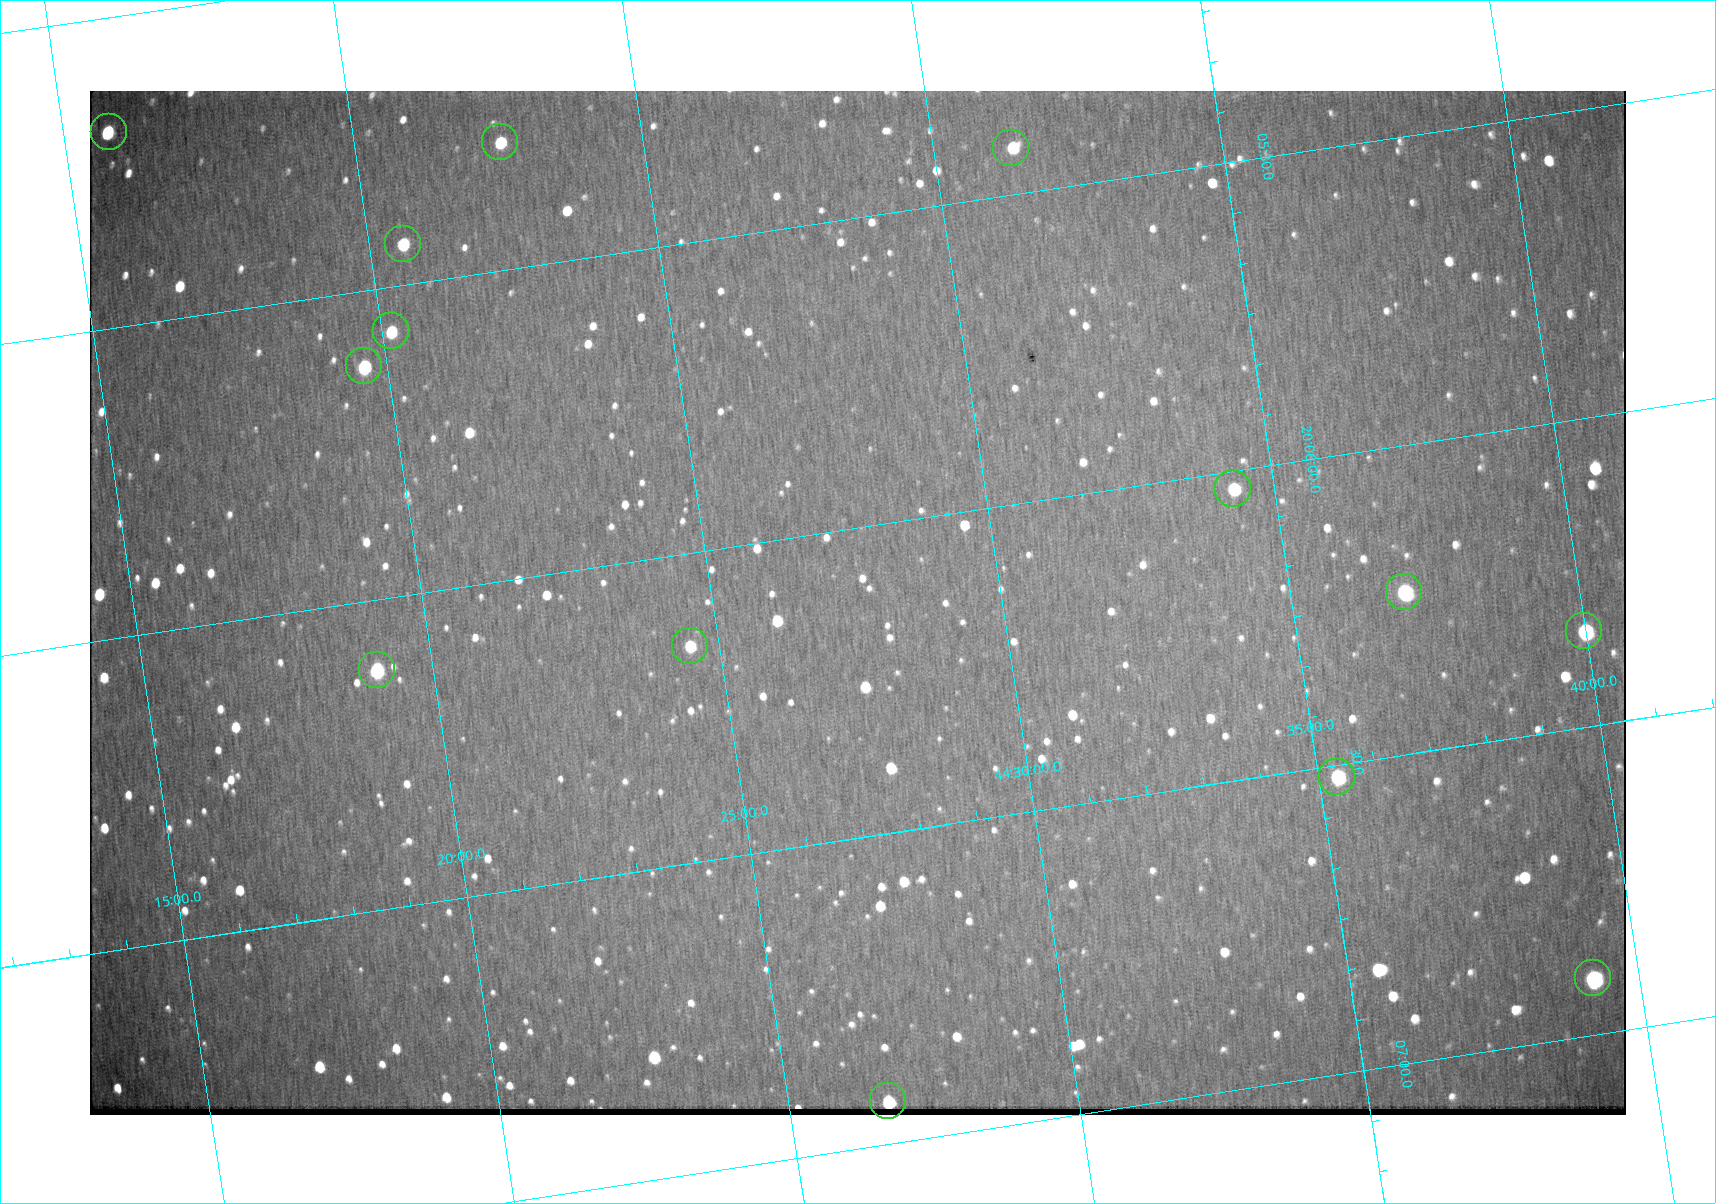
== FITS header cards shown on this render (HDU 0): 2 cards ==
NAXIS1  =                 1536 / length of data axis 1
NAXIS2  =                 1024 / length of data axis 2

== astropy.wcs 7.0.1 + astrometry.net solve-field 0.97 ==
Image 1536 x 1024 px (HDU 0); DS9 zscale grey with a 90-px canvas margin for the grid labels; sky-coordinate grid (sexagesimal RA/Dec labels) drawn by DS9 from the SOLVED WCS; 14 Tycho-2 reference stars matched to detected sources circled (green)
Header WCS: none
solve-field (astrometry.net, Tycho-2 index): SOLVED blind (the file carries no WCS)
Solved WCS: RA---TAN-SIP/DEC--TAN-SIP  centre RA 20:06:07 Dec +44:28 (301.53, +44.46 deg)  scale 1.05 arcsec/px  FOV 26.8' x 17.9'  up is -81 deg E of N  parity flipped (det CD > 0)
(file carries no celestial WCS; the grid is the blind solution)
Tycho-2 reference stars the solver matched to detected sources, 14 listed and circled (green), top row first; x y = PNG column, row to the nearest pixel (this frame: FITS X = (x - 90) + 1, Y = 1024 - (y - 91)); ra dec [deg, ICRS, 3 dp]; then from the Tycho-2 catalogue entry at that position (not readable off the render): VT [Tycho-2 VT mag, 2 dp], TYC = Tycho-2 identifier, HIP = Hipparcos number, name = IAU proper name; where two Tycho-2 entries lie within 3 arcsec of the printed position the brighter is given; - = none
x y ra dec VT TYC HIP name
109 132 301.296 +44.263 10.92 3162-980-1 - -
500 142 301.323 +44.376 11.14 3162-1033-1 - -
1011 148 301.356 +44.523 11.05 3162-905-1 - -
403 244 301.358 +44.343 11.05 3162-300-1 - -
391 331 301.393 +44.336 11.00 3162-1155-1 - -
364 366 301.405 +44.327 10.14 3162-614-1 - -
1233 489 301.507 +44.571 11.06 3162-1037-1 - -
1404 592 301.559 +44.616 10.04 3162-253-1 - -
1584 631 301.586 +44.666 10.15 3162-547-1 - -
690 646 301.537 +44.408 11.44 3162-879-1 - -
377 670 301.528 +44.317 9.91 3162-58-1 - -
1337 777 301.630 +44.589 10.25 3162-249-1 - -
1593 978 301.727 +44.653 9.50 3162-5-1 - -
888 1101 301.733 +44.445 10.78 3162-625-1 - -